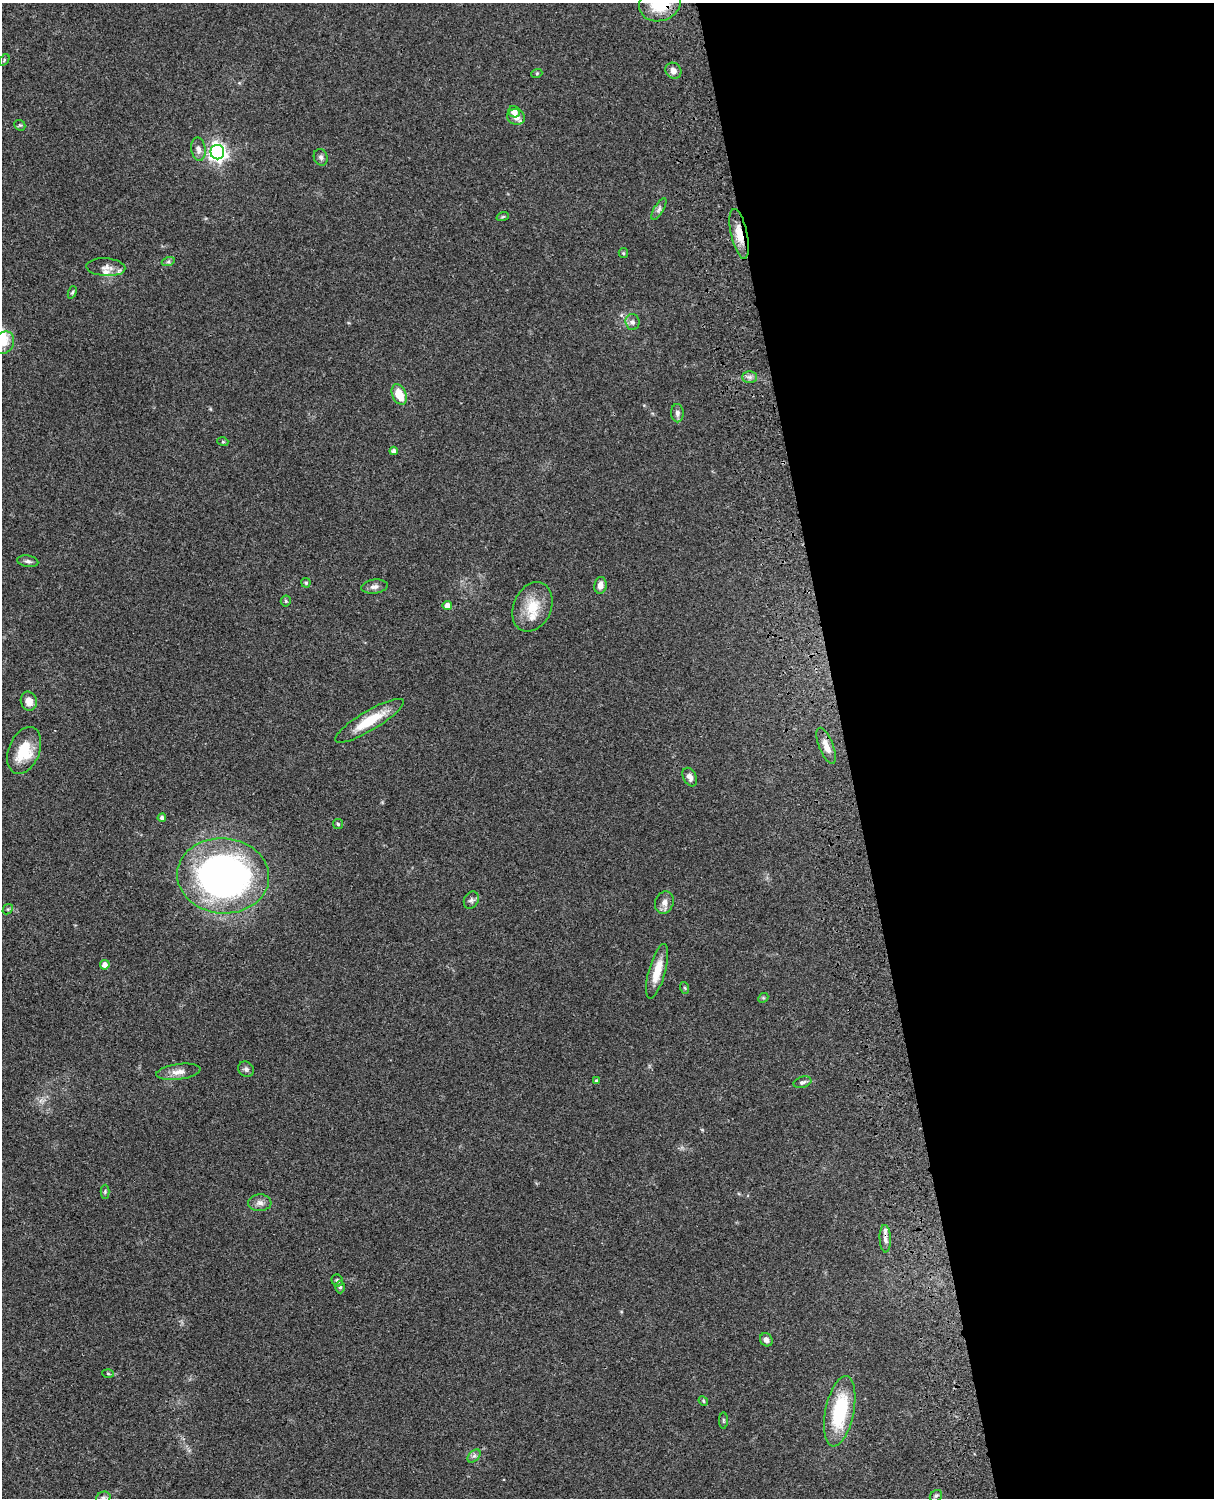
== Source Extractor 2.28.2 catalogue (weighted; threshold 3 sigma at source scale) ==
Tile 8 of 4 x 3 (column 4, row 2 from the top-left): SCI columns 3758-4969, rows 1773-3268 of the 5088 x 4927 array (HDU 1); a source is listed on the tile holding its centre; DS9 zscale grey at full resolution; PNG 1216 x 1500 px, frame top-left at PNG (2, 3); each listed source drawn as its Kron ellipse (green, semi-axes under 4 px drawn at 4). Shown black and unused: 30% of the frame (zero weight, under 3 of 4 exposures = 6% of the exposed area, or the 3 px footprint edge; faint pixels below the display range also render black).
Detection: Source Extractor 2.28.2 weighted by HDU 2 'WHT'; one run over the whole footprint, this tile lists its part. Background 0.0821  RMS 0.006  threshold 0.0271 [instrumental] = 3 sigma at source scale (4.5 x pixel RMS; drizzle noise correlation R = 1.50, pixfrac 1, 0.05/0.05 arcsec/px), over >= 5 px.
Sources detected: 68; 5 inside a brighter listed object's ellipse — not listed separately; the other 63 listed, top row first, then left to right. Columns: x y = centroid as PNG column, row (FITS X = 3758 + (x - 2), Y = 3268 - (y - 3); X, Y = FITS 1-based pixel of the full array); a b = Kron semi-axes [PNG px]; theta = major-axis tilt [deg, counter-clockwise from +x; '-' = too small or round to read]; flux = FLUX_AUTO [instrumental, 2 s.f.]
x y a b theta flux
660 3 21 17 22 27
4 60 7 3 55 0.68
673 71 8 7 - 3.5
537 73 5 3 - 0.63
514 112 6 5 - 4.3
516 117 9 7 -23 2.9
20 125 6 5 - 0.81
198 149 11 7 -82 3.4
217 152 7 7 - 260
321 157 8 7 - 1.7
659 209 12 5 59 1.8
503 216 6 4 20 0.74
739 234 25 8 -77 9.6
623 253 5 4 - 0.69
168 262 7 4 18 1.2
106 267 19 9 -4 4.5
72 292 6 4 68 0.76
632 322 8 7 - 2.1
4 343 12 9 56 5.1
749 377 7 6 - 1.9
399 394 11 7 -66 12
677 413 9 6 -87 2.2
223 442 5 3 - 0.63
394 451 4 4 - 2.1
28 561 10 5 -10 1.8
306 583 4 4 - 0.87
600 585 8 6 80 3.7
374 587 13 7 8 2.7
286 601 5 5 - 0.75
447 606 4 4 - 4.2
532 607 26 19 66 16
29 701 9 8 - 5.5
369 721 39 9 31 18
826 746 19 7 -68 6.2
24 750 24 15 68 20
690 777 10 6 -61 2.7
162 818 4 4 - 1.8
338 824 5 5 - 0.89
223 876 46 37 -5 260
471 900 9 7 59 1.9
664 903 11 9 72 3.6
8 909 6 4 42 0.82
105 965 5 5 - 3.9
657 971 28 8 74 11
685 988 6 4 -71 0.65
763 998 5 4 - 0.75
246 1069 8 7 - 1.8
178 1072 22 8 7 5.2
596 1081 4 4 - 1.2
802 1082 9 5 17 1.6
105 1192 7 4 89 0.95
260 1203 12 8 2 3.1
885 1239 14 5 -88 2.6
337 1280 6 5 - 1.2
340 1287 6 4 -90 1.2
766 1340 7 6 - 2.6
108 1373 6 4 -3 0.74
703 1401 5 4 - 0.7
840 1411 36 14 79 41
723 1421 8 4 -90 0.8
474 1456 8 5 44 1.6
936 1496 7 5 42 1.2
103 1498 7 6 - 1.5
Overlapping masked pixels (flux is a lower limit): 3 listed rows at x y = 660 3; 739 234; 885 1239
Isophote crosses this tile's border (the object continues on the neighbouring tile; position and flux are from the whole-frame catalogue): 3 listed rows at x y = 660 3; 4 343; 103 1498